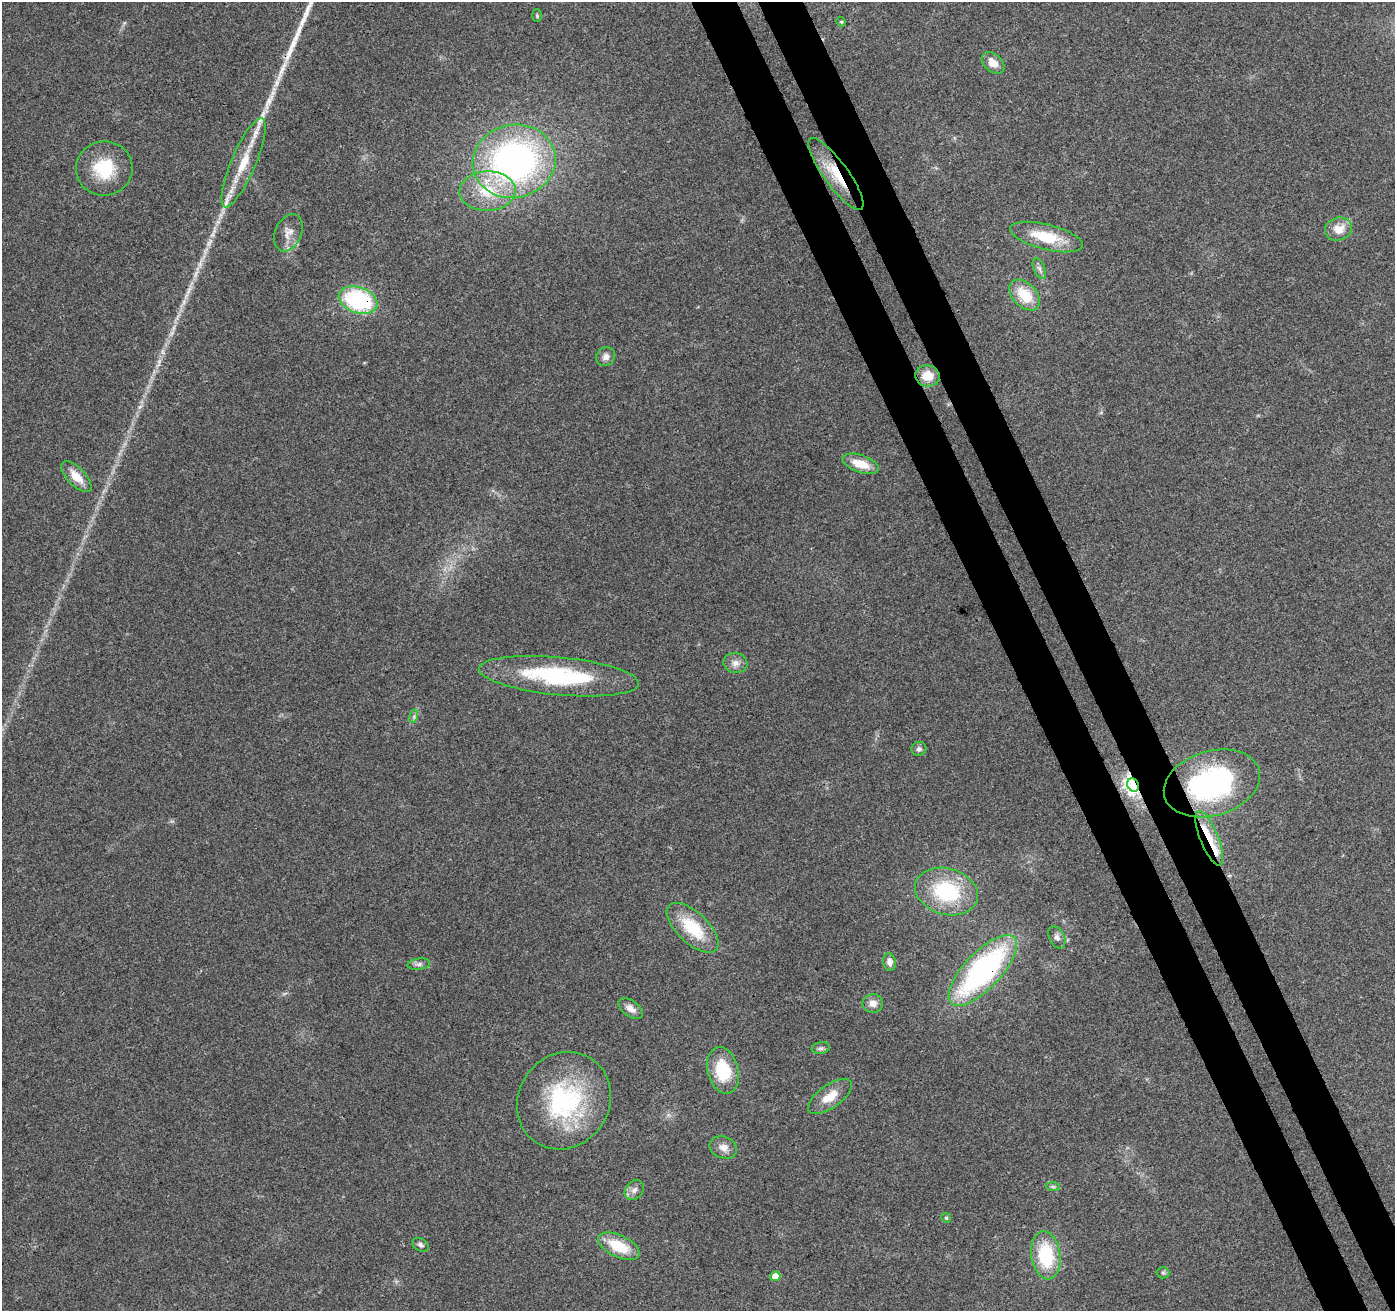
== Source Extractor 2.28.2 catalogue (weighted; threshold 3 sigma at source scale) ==
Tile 6 of 4 x 4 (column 2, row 2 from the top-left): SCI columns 1450-2842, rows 2784-4092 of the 5683 x 5510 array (HDU 1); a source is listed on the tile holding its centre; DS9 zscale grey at full resolution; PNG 1397 x 1313 px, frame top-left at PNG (2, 2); each listed source drawn as its Kron ellipse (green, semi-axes under 4 px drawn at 4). Shown black and unused: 6% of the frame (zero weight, under 3 of 4 exposures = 5% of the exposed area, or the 3 px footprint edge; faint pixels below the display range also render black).
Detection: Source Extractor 2.28.2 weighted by HDU 2 'WHT'; one run over the whole footprint, this tile lists its part. Background 0.0469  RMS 0.0053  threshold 0.0238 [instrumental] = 3 sigma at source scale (4.5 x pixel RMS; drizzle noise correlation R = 1.50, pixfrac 1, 0.0396/0.0396 arcsec/px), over >= 5 px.
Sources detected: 51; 1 cosmic-ray / hot-pixel residue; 1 long thin detection or spike segment (spike, bleed or trail) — neither listed nor drawn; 3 inside a brighter listed object's ellipse — not listed separately; the other 46 listed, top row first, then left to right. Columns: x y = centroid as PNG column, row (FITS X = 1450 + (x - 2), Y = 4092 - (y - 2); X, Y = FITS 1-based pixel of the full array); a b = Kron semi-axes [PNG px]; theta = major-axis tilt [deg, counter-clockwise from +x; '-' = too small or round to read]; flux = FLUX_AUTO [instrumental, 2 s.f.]
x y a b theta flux
537 16 6 5 - 0.74
841 22 5 4 - 0.64
993 63 13 8 -42 6.3
514 161 42 36 13 190
243 163 48 12 67 19
104 168 28 27 - 24
836 174 43 12 -54 18
488 191 28 20 2 22
1339 229 14 11 18 7.9
288 233 19 13 67 5.7
1046 237 37 12 -14 21
1039 268 11 5 -68 1.9
1025 295 18 12 -45 16
358 300 20 13 -19 59
606 357 10 9 - 3
927 376 12 10 -7 8.7
861 464 19 8 -19 11
76 477 19 9 -46 8.3
735 663 12 10 -9 3.6
559 676 80 19 -5 63
414 716 7 4 73 1
919 749 7 7 - 1.8
1212 783 49 32 17 94
1133 785 7 5 -65 240
1209 838 29 9 -68 11
947 891 32 23 -16 43
693 928 32 15 -43 24
1057 937 12 7 -63 2.4
889 962 9 6 -80 3.2
419 964 11 5 7 1.8
983 970 45 18 46 120
873 1003 10 9 - 3.9
631 1008 14 8 -37 3.8
821 1048 9 5 9 1.4
723 1070 24 15 -74 24
830 1096 26 11 35 9.5
564 1101 50 45 56 72
723 1147 14 10 -20 4.2
1053 1187 7 4 -1 0.9
634 1190 11 8 48 2.8
946 1218 5 4 - 0.77
421 1245 9 6 -32 1.5
619 1246 22 11 -25 18
1046 1255 24 14 -82 32
1163 1273 6 6 - 0.94
775 1276 5 5 - 8.3
Overlapping masked pixels (flux is a lower limit): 6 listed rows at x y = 836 174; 358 300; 1212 783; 1133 785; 1209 838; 983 970